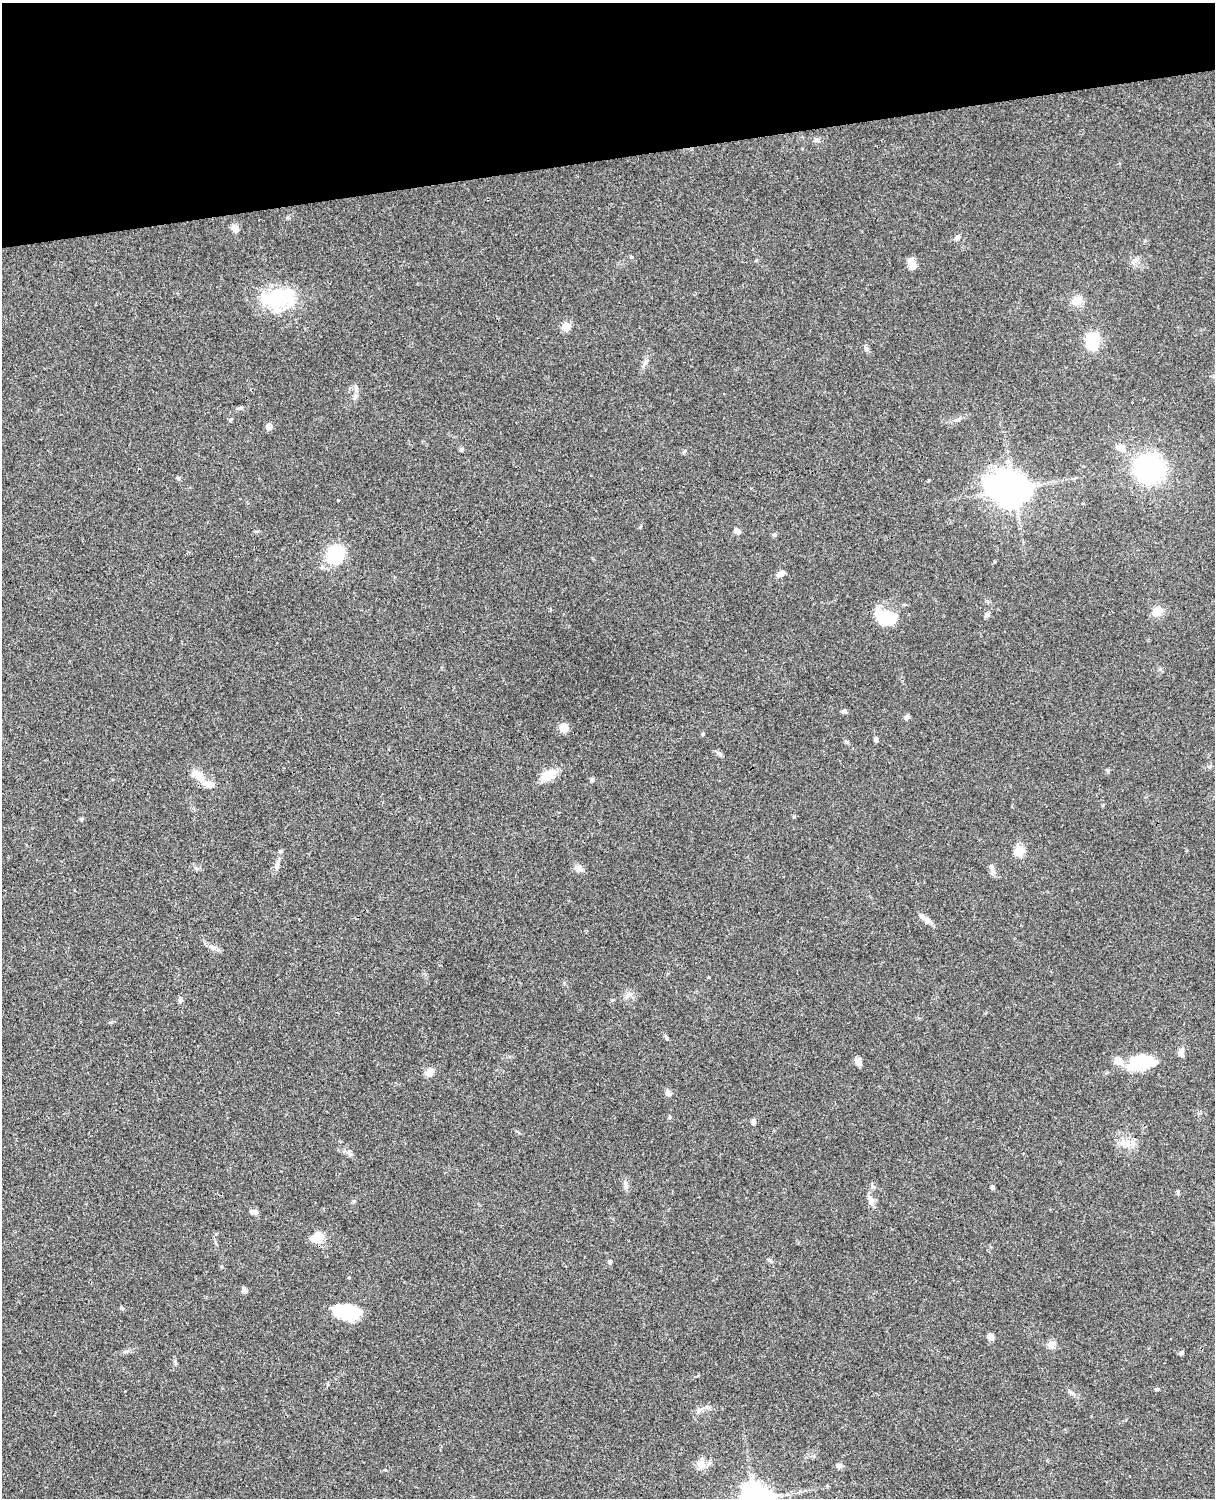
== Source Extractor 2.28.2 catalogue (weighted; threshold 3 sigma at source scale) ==
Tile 3 of 4 x 3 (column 3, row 1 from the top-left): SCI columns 2545-3757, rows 3268-4763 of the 5088 x 4927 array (HDU 1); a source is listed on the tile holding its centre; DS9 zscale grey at full resolution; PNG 1217 x 1500 px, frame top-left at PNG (2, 3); no overlay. Shown black and unused: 10% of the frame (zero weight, under 3 of 4 exposures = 6% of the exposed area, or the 3 px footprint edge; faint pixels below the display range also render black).
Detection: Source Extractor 2.28.2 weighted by HDU 2 'WHT'; one run over the whole footprint, this tile lists its part. Background 0.0752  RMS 0.0059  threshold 0.0265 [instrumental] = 3 sigma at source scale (4.5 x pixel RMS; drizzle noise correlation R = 1.50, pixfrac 1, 0.05/0.05 arcsec/px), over >= 5 px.
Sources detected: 82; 8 inside a brighter object's white glare — not listed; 4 inside a brighter listed object's ellipse — not listed separately; the other 70 listed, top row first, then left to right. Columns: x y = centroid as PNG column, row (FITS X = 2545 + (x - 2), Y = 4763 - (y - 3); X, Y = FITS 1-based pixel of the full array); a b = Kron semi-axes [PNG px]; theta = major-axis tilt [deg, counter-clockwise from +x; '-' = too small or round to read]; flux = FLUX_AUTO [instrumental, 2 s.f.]
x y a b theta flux
816 140 7 4 -18 1.1
236 229 10 8 -27 2.3
958 237 7 6 - 1.9
632 257 5 4 - 0.6
1135 260 8 5 30 1.8
912 263 15 8 -63 4.1
276 298 34 27 57 28
1077 301 11 9 19 7.3
566 326 5 5 - 17
1093 338 13 11 -16 15
866 349 7 5 -22 1.3
355 396 9 6 47 1.8
240 408 7 5 16 1.2
231 419 5 4 - 0.73
269 426 5 5 - 6.8
1121 448 12 8 -23 4.1
461 450 6 4 44 0.73
684 452 7 3 55 0.81
1148 468 26 23 -24 73
178 478 5 5 - 0.88
1013 489 16 11 -12 960
737 531 7 5 -40 2.9
335 555 18 16 76 29
780 574 9 6 39 2.8
1158 611 12 11 - 5.9
987 615 7 6 - 1.5
892 619 28 15 -27 15
844 712 7 5 -12 1.2
907 717 7 5 51 1.5
563 728 9 9 - 5.3
702 734 5 4 - 0.65
876 739 5 4 - 1.8
846 741 6 4 -20 0.79
719 754 9 5 -45 1.4
1108 770 6 4 -83 0.81
196 774 19 7 2 4.3
548 774 21 11 28 9.1
592 780 5 4 - 1.2
209 784 15 10 -6 4.9
82 819 5 4 - 0.85
1019 851 5 5 - 27
991 867 8 7 - 2.3
579 868 11 7 68 2.4
925 919 19 6 -37 3.5
213 947 11 5 -18 2.4
627 996 9 6 55 2
180 1000 7 6 - 1.2
667 1038 6 4 -89 0.67
1181 1051 14 7 87 2.5
1137 1060 27 19 49 16
858 1062 10 7 -47 3.3
430 1072 11 8 47 4.1
668 1093 10 6 -30 1.7
753 1122 7 5 89 1.5
1127 1143 12 9 -18 4.9
626 1185 8 6 -70 1.7
992 1187 4 4 - 1.2
353 1201 6 4 21 0.86
871 1202 10 7 73 2.4
254 1212 9 6 -8 1.9
318 1236 14 13 - 6.8
610 1262 6 5 - 1.2
244 1290 8 5 73 1.5
356 1311 16 13 50 12
991 1337 7 6 - 3.8
1051 1345 10 10 - 3
1182 1353 6 4 43 0.96
1071 1392 8 3 -19 1.2
701 1464 14 10 83 4.5
839 1466 8 7 - 1.9
Overlapping masked pixels (flux is a lower limit): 1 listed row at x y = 209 784
Unlisted compact peaks at least as high as the median listed source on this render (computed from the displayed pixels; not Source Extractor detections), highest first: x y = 1157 1389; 670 1117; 769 1260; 121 1308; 216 1234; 774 535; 709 977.